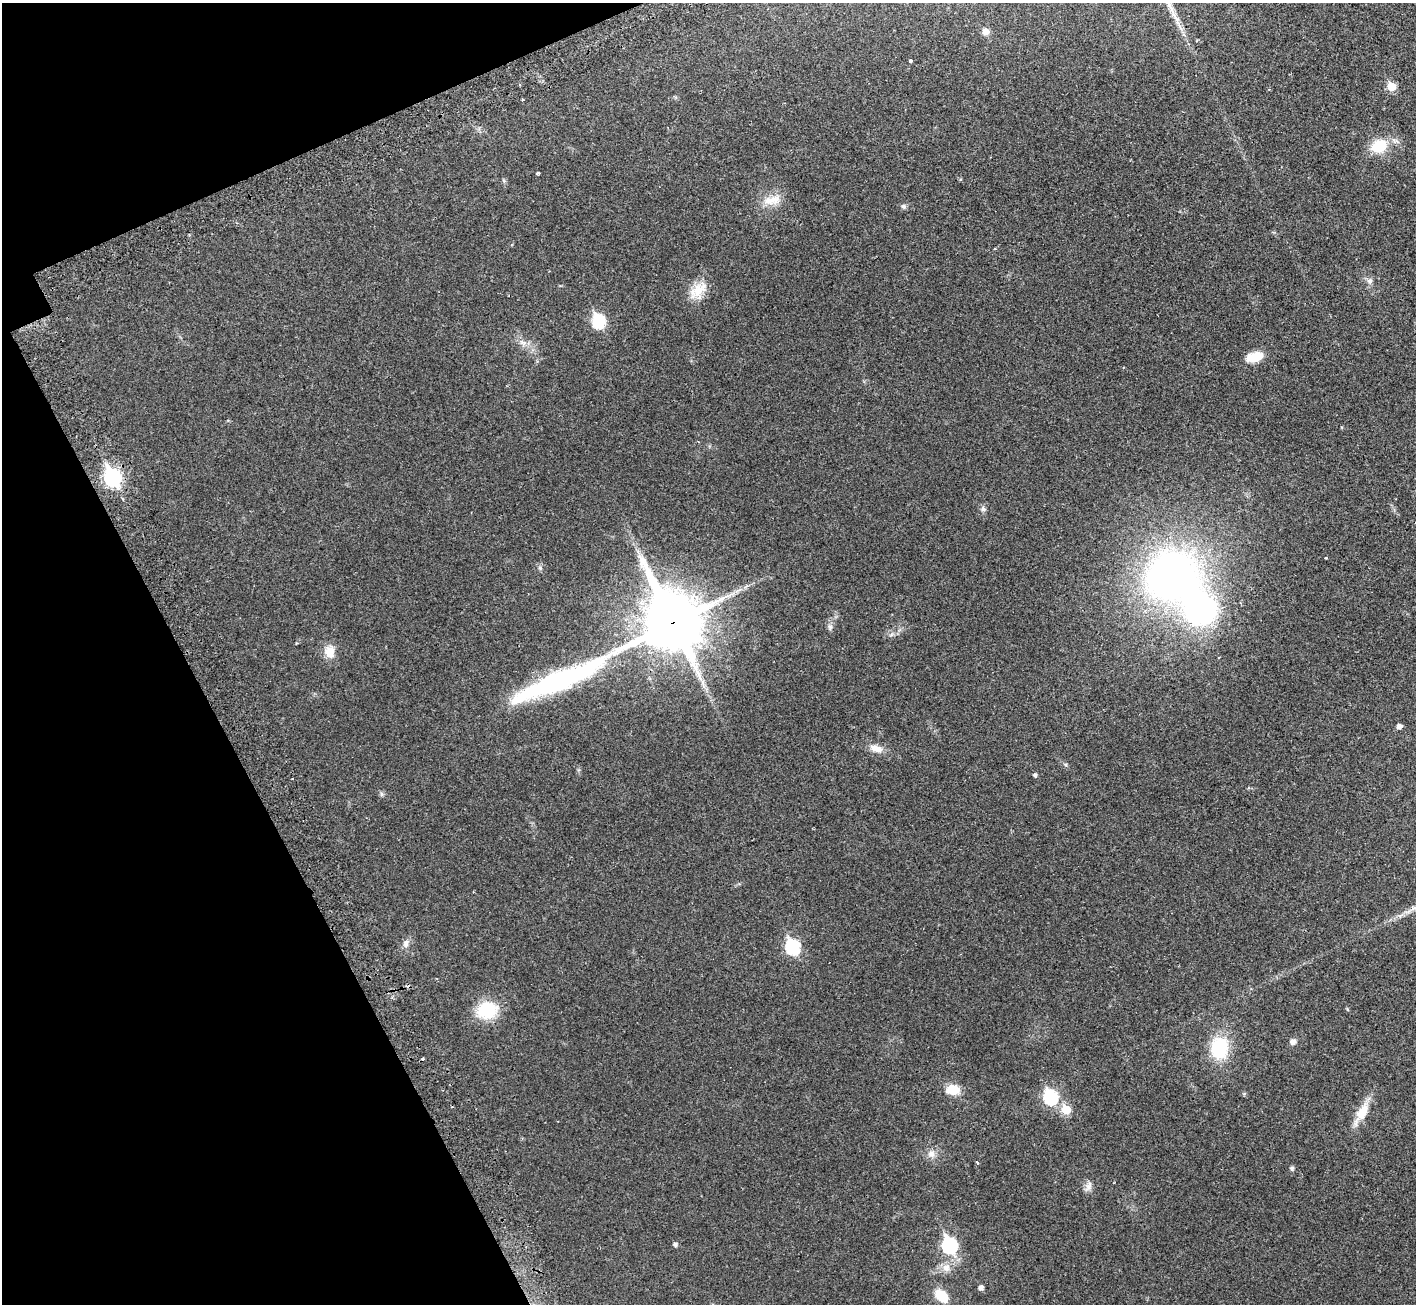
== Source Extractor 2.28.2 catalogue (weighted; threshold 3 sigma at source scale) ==
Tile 5 of 4 x 4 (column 1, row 2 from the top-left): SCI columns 94-1507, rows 2817-4118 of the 5813 x 5816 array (HDU 1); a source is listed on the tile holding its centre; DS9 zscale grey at full resolution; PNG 1418 x 1306 px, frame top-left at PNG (2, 3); no overlay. Shown black and unused: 19% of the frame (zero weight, under 2 of 3 exposures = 4% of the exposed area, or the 3 px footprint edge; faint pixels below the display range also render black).
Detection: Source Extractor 2.28.2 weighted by HDU 2 'WHT'; one run over the whole footprint, this tile lists its part. Background 0.0274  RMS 0.0043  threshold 0.0194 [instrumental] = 3 sigma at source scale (4.5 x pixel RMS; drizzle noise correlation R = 1.50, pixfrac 1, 0.05/0.05 arcsec/px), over >= 5 px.
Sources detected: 47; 1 inside a brighter object's white glare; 2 cosmic-ray / hot-pixel residue — not listed; the other 44 listed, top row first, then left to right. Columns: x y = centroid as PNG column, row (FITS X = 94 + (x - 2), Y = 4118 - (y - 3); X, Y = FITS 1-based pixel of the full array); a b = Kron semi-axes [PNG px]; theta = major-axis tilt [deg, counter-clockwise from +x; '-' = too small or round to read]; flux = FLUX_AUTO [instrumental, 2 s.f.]
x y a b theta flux
985 32 7 7 - 2.7
910 61 4 3 - 1.2
1391 86 5 5 - 13
522 100 3 2 - 0.69
1379 146 16 13 29 14
538 173 3 3 - 1.2
772 200 28 12 13 6.8
903 206 7 6 - 1
1370 281 8 7 - 1.7
698 290 28 16 48 8.4
598 321 7 6 - 47
522 342 11 6 -13 2
1255 357 18 10 14 8.3
112 477 9 7 -68 120
983 509 8 7 - 1.2
540 568 6 6 - 0.91
1171 576 46 42 20 220
672 622 22 19 -65 2400
830 627 8 6 -90 1.2
891 635 7 4 19 0.84
330 652 17 13 -83 5.4
558 681 127 18 24 90
1399 726 5 4 - 2.1
876 748 19 9 -15 4.3
1035 775 5 4 - 0.99
381 794 7 4 -88 0.75
406 943 11 8 82 2
793 947 8 7 - 54
487 1010 22 17 6 19
1293 1042 6 6 - 2.1
1219 1048 21 17 84 24
953 1090 14 10 0 8.3
1051 1097 8 7 - 48
1066 1110 6 6 - 13
1362 1113 30 11 60 8.9
931 1154 11 10 - 2.7
977 1162 4 3 - 0.53
1292 1168 5 4 - 1
1088 1186 16 8 66 2.3
675 1244 5 4 - 1.1
949 1245 8 7 - 67
946 1267 12 10 76 3.7
981 1287 5 5 - 1.8
941 1296 11 7 -45 15
Overlapping masked pixels (flux is a lower limit): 2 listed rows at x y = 672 622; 558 681